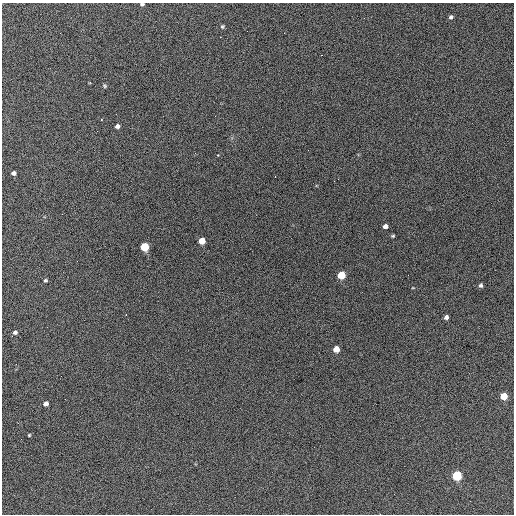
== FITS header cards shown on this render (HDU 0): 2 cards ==
NAXIS1  =                  512 / Axis length
NAXIS2  =                  512 / Axis length

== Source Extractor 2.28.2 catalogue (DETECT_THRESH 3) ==
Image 512 x 512 px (HDU 0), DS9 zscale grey, 1 PNG px = 1 image px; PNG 516 x 516 px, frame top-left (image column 1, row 512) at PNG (2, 3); no overlay
Background 781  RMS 29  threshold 86.2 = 3 sigma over >= 5 px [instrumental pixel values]
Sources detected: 28; all 28 listed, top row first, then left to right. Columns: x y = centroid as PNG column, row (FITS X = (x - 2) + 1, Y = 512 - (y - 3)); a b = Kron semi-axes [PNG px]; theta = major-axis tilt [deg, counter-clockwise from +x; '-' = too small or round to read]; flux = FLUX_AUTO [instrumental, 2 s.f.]
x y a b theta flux
142 4 5 3 - 2900
451 17 5 5 - 3800
364 18 3 2 - 1500
222 26 5 4 - 2500
247 31 2 2 - 1500
321 55 2 2 - 890
105 86 6 4 -38 2400
101 120 2 2 - 1200
117 126 5 4 - 6200
217 155 3 3 - 4800
14 173 4 4 - 5700
385 226 4 4 - 6100
393 236 5 3 - 2200
202 241 5 5 - 26000
145 247 5 5 - 78000
341 275 5 5 - 58000
408 275 2 2 - 910
45 280 4 3 - 2500
481 285 5 4 - 3800
446 317 4 4 - 5800
15 332 5 4 - 4500
336 349 5 5 - 25000
16 364 2 2 - 860
504 396 5 5 - 39000
65 399 2 2 - 980
46 404 4 4 - 8200
29 435 3 3 - 1800
457 476 5 5 - 130000
At the frame edge (FLAGS 8, measured only in part): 1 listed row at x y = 142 4